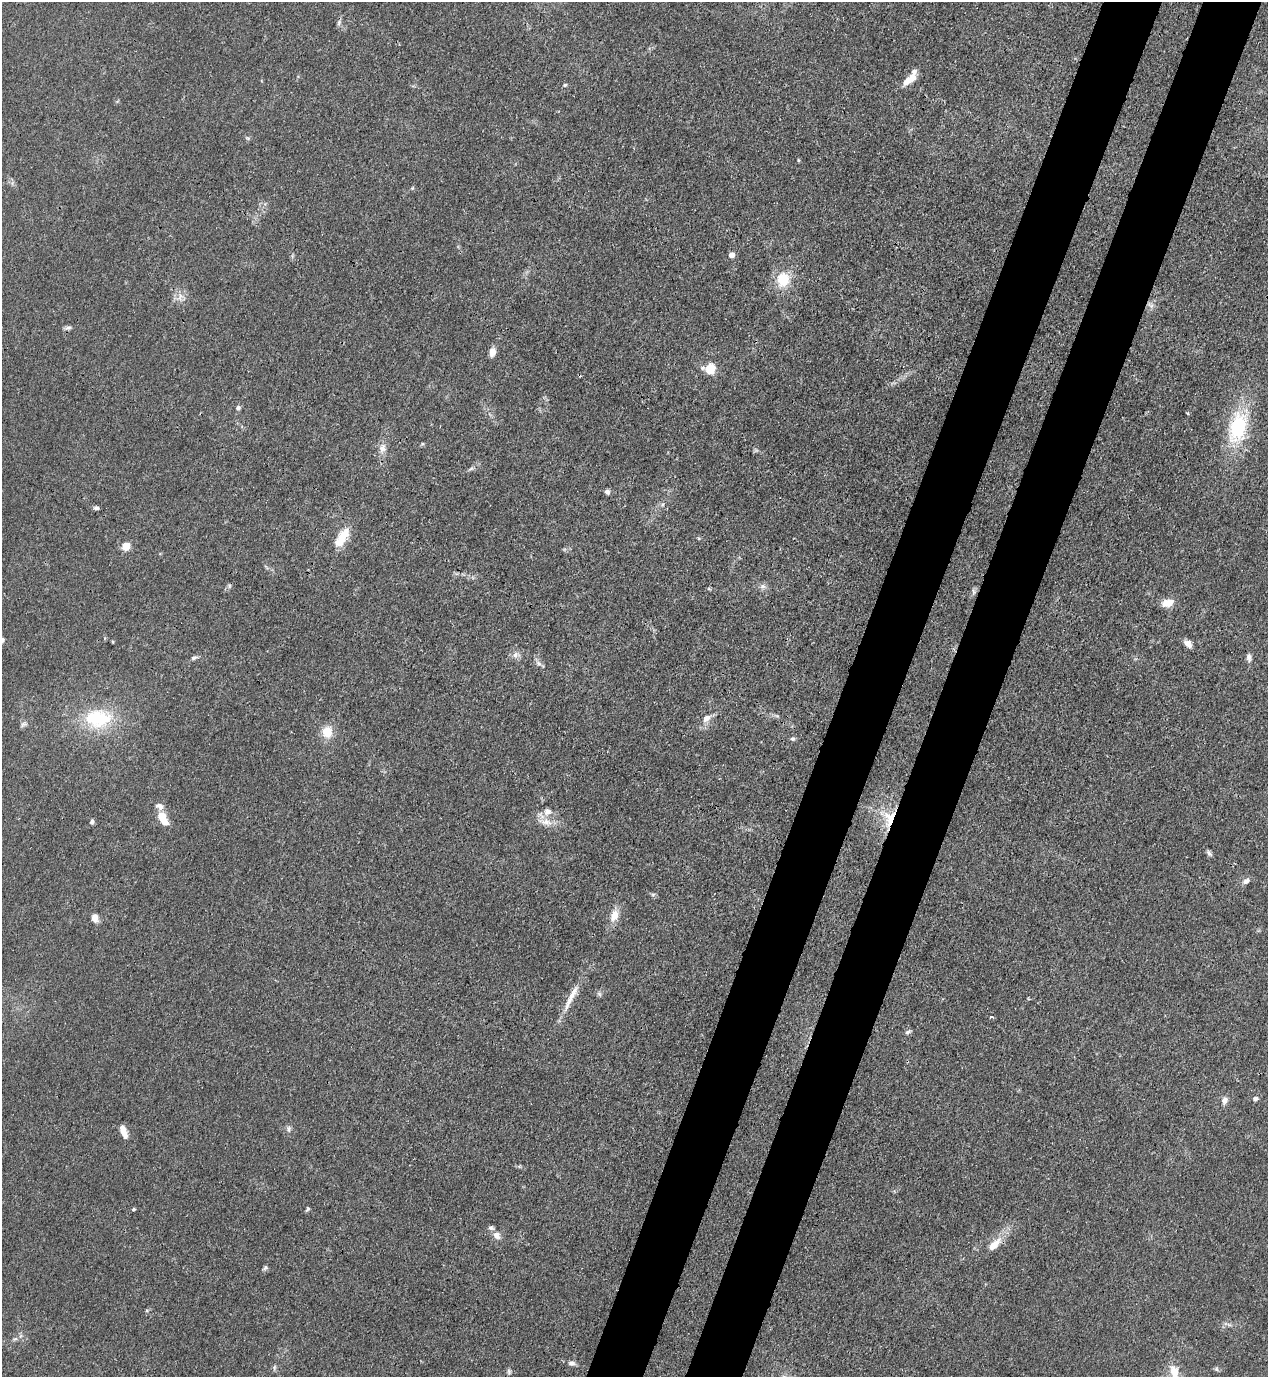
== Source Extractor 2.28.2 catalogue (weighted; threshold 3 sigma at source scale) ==
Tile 10 of 4 x 4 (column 2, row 3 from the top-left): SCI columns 1620-2885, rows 1416-2790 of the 5639 x 5578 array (HDU 1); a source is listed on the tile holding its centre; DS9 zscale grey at full resolution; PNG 1270 x 1379 px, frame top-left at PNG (2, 2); no overlay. Shown black and unused: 9% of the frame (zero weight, under 3 of 4 exposures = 7% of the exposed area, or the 3 px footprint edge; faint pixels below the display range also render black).
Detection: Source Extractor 2.28.2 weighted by HDU 2 'WHT'; one run over the whole footprint, this tile lists its part. Background 0.0145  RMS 0.0024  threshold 0.0108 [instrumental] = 3 sigma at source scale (4.5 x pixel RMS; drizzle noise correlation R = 1.50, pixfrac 1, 0.05/0.05 arcsec/px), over >= 5 px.
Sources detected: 69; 3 inside a brighter listed object's ellipse — not listed separately; the other 66 listed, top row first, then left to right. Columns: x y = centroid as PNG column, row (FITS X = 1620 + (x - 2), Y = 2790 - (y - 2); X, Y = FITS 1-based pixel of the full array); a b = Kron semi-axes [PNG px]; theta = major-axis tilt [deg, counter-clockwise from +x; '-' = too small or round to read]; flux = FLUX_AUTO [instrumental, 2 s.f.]
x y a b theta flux
339 22 9 5 65 0.58
910 79 18 7 34 3.4
565 85 5 4 - 0.39
247 138 7 5 -11 0.39
798 160 5 3 - 0.21
732 255 6 5 - 1.4
783 280 17 14 86 6.4
180 297 14 8 69 1.7
68 328 10 5 7 0.66
492 352 10 7 83 1.6
710 369 6 5 - 13
238 408 6 6 - 0.7
1188 413 5 3 - 0.25
1238 427 39 22 76 17
382 448 13 10 73 1.7
471 468 7 4 3 0.42
607 492 6 6 - 0.78
96 508 7 5 -16 0.6
342 537 25 10 58 5.5
126 546 5 5 - 8.1
229 586 6 5 - 0.41
763 586 9 7 30 0.86
974 592 11 5 -87 0.6
1168 603 14 9 17 2.8
2 640 5 5 - 0.67
1188 643 11 7 -41 1.5
515 655 10 7 70 1.1
1249 657 11 6 -86 0.88
194 658 10 5 17 0.64
538 663 10 7 -53 0.92
98 718 36 24 2 16
706 718 11 8 45 1.8
23 724 8 5 58 0.62
327 732 13 11 83 4.1
793 739 6 5 - 0.47
547 812 10 9 - 1.6
162 818 13 7 -61 5.4
889 818 24 18 -81 8.2
92 822 6 5 - 0.58
545 822 21 9 -10 2.9
1209 853 10 5 -52 0.6
1246 881 11 7 28 1
653 894 6 4 19 0.35
614 915 15 9 72 3
95 918 10 7 -77 1.6
599 994 7 4 -45 0.46
570 998 42 7 66 3.8
992 1017 3 3 - 0.52
908 1032 8 5 32 0.56
1255 1099 5 5 - 1.1
1225 1100 10 8 71 1.3
289 1129 9 6 84 0.71
124 1132 15 6 -70 2.6
134 1209 5 4 - 0.31
307 1209 7 4 49 0.35
496 1235 10 8 -39 1.6
994 1245 17 8 45 3.6
265 1268 7 5 36 0.47
147 1310 5 3 - 0.3
1229 1325 7 4 -19 0.5
15 1339 8 4 35 0.52
571 1363 9 6 -2 0.9
274 1368 8 4 89 0.46
1216 1369 6 5 - 0.44
509 1371 7 5 -88 0.43
1174 1372 18 10 -70 3.4
Overlapping masked pixels (flux is a lower limit): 1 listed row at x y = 889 818
Isophote crosses this tile's border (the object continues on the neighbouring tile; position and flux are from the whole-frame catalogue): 2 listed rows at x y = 2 640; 1174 1372